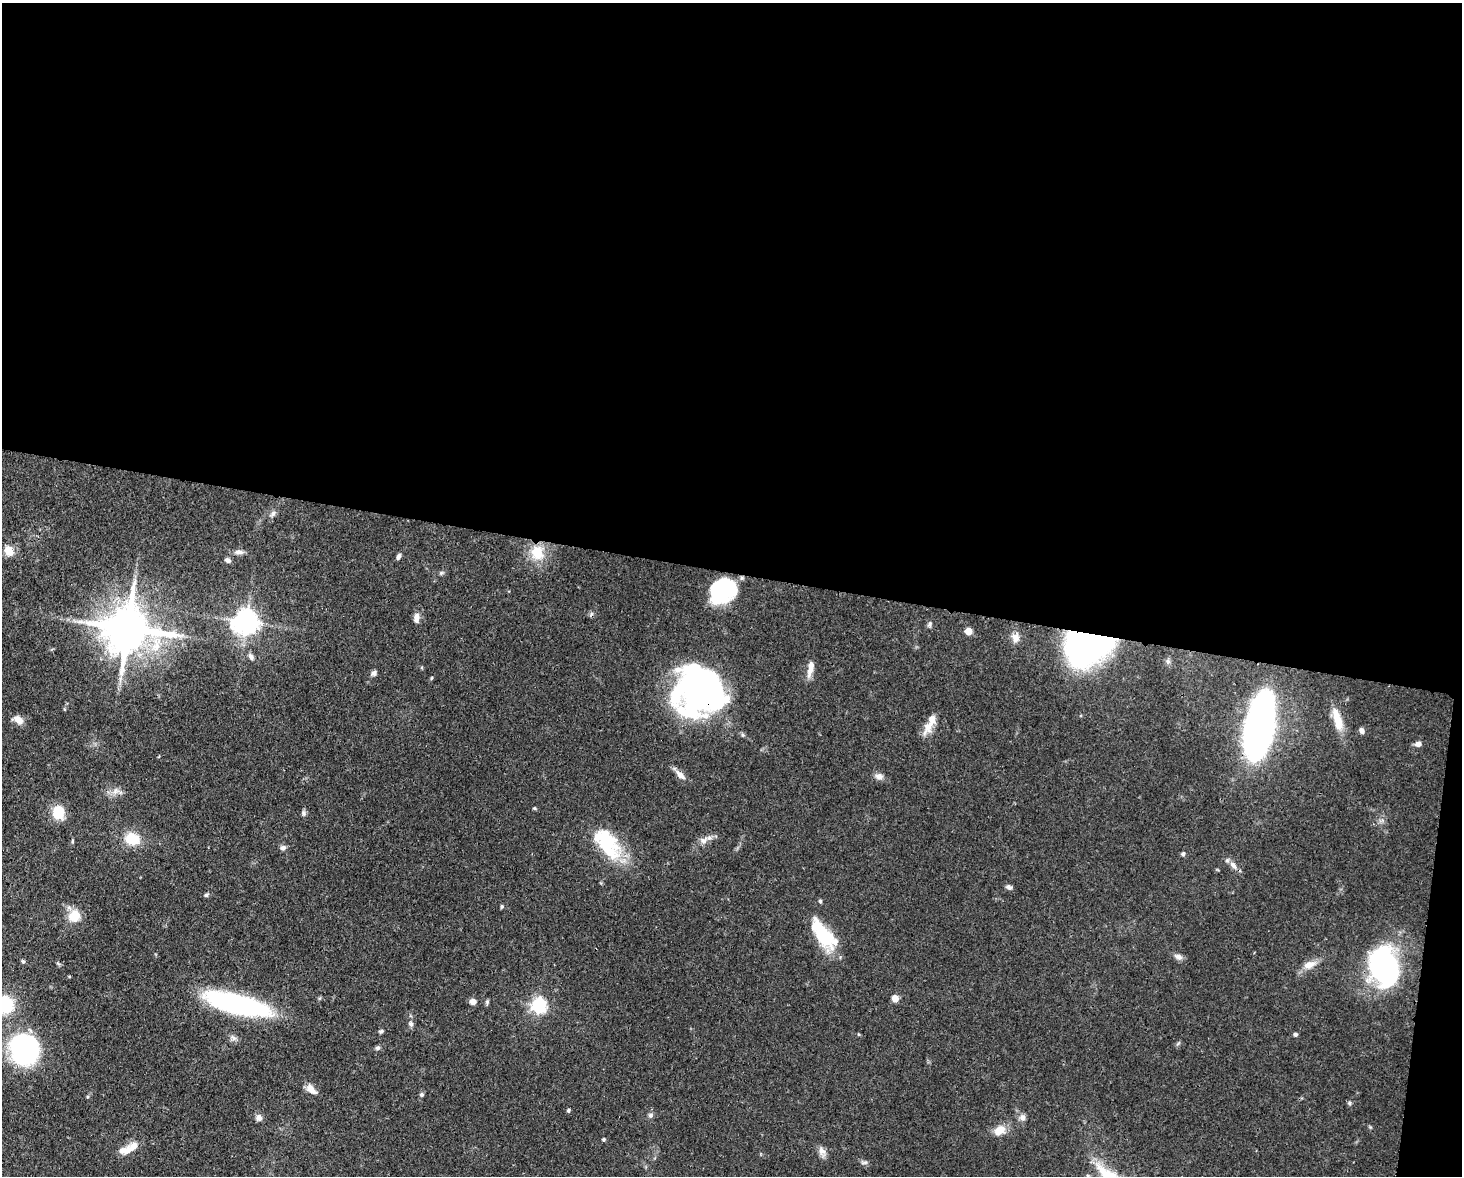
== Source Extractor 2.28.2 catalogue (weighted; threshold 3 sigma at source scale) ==
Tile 3 of 3 x 4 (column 3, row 1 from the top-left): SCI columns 3221-4680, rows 3595-4768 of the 4864 x 4844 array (HDU 1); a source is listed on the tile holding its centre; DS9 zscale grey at full resolution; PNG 1464 x 1178 px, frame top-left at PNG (2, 3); no overlay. Shown black and unused: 50% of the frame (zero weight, under 3 of 4 exposures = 9% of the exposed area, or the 3 px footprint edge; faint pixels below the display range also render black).
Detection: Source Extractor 2.28.2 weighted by HDU 2 'WHT'; one run over the whole footprint, this tile lists its part. Background 0.12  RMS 0.005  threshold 0.0225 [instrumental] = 3 sigma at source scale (4.5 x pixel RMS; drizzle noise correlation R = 1.50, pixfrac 1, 0.05/0.05 arcsec/px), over >= 5 px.
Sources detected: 87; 8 inside a brighter object's white glare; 1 cosmic-ray / hot-pixel residue — not listed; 2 inside a brighter listed object's ellipse — not listed separately; the other 76 listed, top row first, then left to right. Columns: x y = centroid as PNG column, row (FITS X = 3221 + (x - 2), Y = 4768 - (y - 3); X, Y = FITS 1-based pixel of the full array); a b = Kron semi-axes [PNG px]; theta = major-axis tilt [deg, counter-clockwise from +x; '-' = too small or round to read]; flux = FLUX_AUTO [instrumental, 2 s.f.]
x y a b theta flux
273 514 12 6 43 2
9 551 14 11 -60 5.4
239 552 12 6 2 2.3
537 553 15 14 - 14
399 556 7 5 70 1.4
227 560 6 5 - 1.8
441 573 6 5 - 0.88
722 591 31 21 9 33
416 618 12 7 83 3.1
246 622 8 8 - 550
930 624 8 6 75 1.3
127 628 15 13 -2 2400
968 631 5 5 - 12
1015 637 12 10 -88 3.6
1098 639 48 19 45 280
156 644 28 12 80 15
251 656 9 6 -58 1.9
1168 661 8 7 - 1.4
810 668 23 7 80 4.7
374 673 8 6 43 1.6
431 678 5 3 - 0.47
710 685 57 28 -38 110
18 719 13 8 -27 4.4
1337 719 32 10 -73 9.7
1259 725 56 20 78 300
928 727 23 12 66 6.2
1362 731 7 5 -64 1.7
743 735 6 4 -71 0.73
1418 744 7 6 - 2.4
680 775 15 7 -43 3.8
879 776 11 8 -12 2.7
116 791 12 8 50 3.2
534 808 5 4 - 0.57
58 812 11 10 - 17
304 813 8 6 -75 1.2
132 839 17 13 -15 13
704 840 12 8 39 3.4
72 841 6 3 -72 0.55
607 843 41 22 -53 34
283 847 8 6 13 1.7
1183 854 5 5 - 1.3
1233 865 13 7 -49 3.2
1009 887 8 6 -29 1.5
206 895 6 5 - 0.94
820 901 5 4 - 0.83
502 906 5 4 - 0.69
74 916 14 13 - 9.3
823 935 35 18 -49 25
1178 957 11 7 -23 2.4
23 961 6 4 -66 0.76
1309 965 20 9 21 5.5
1384 967 26 19 -75 170
895 998 5 5 - 10
473 1002 7 6 - 2.9
487 1002 7 5 89 0.89
6 1004 12 11 - 31
236 1004 61 16 -14 110
538 1005 6 6 - 140
411 1024 7 6 - 1.4
381 1031 6 4 20 0.86
1295 1034 5 5 - 1
233 1038 9 7 -35 1.9
378 1048 6 6 - 1.2
24 1050 29 27 -67 76
311 1089 16 8 -42 3.8
421 1094 5 5 - 0.9
1349 1103 5 5 - 0.84
568 1110 4 4 - 0.94
650 1115 6 6 - 1.3
259 1118 8 7 - 2.4
1023 1118 8 7 - 2.4
999 1130 14 10 36 7.3
603 1140 4 4 - 0.87
125 1150 21 10 16 6.2
822 1151 14 8 -71 3
864 1163 11 4 1 1.2
Overlapping masked pixels (flux is a lower limit): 4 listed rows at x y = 1098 639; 710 685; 1259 725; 607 843
Isophote crosses this tile's border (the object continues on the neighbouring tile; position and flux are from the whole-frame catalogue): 1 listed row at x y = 6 1004